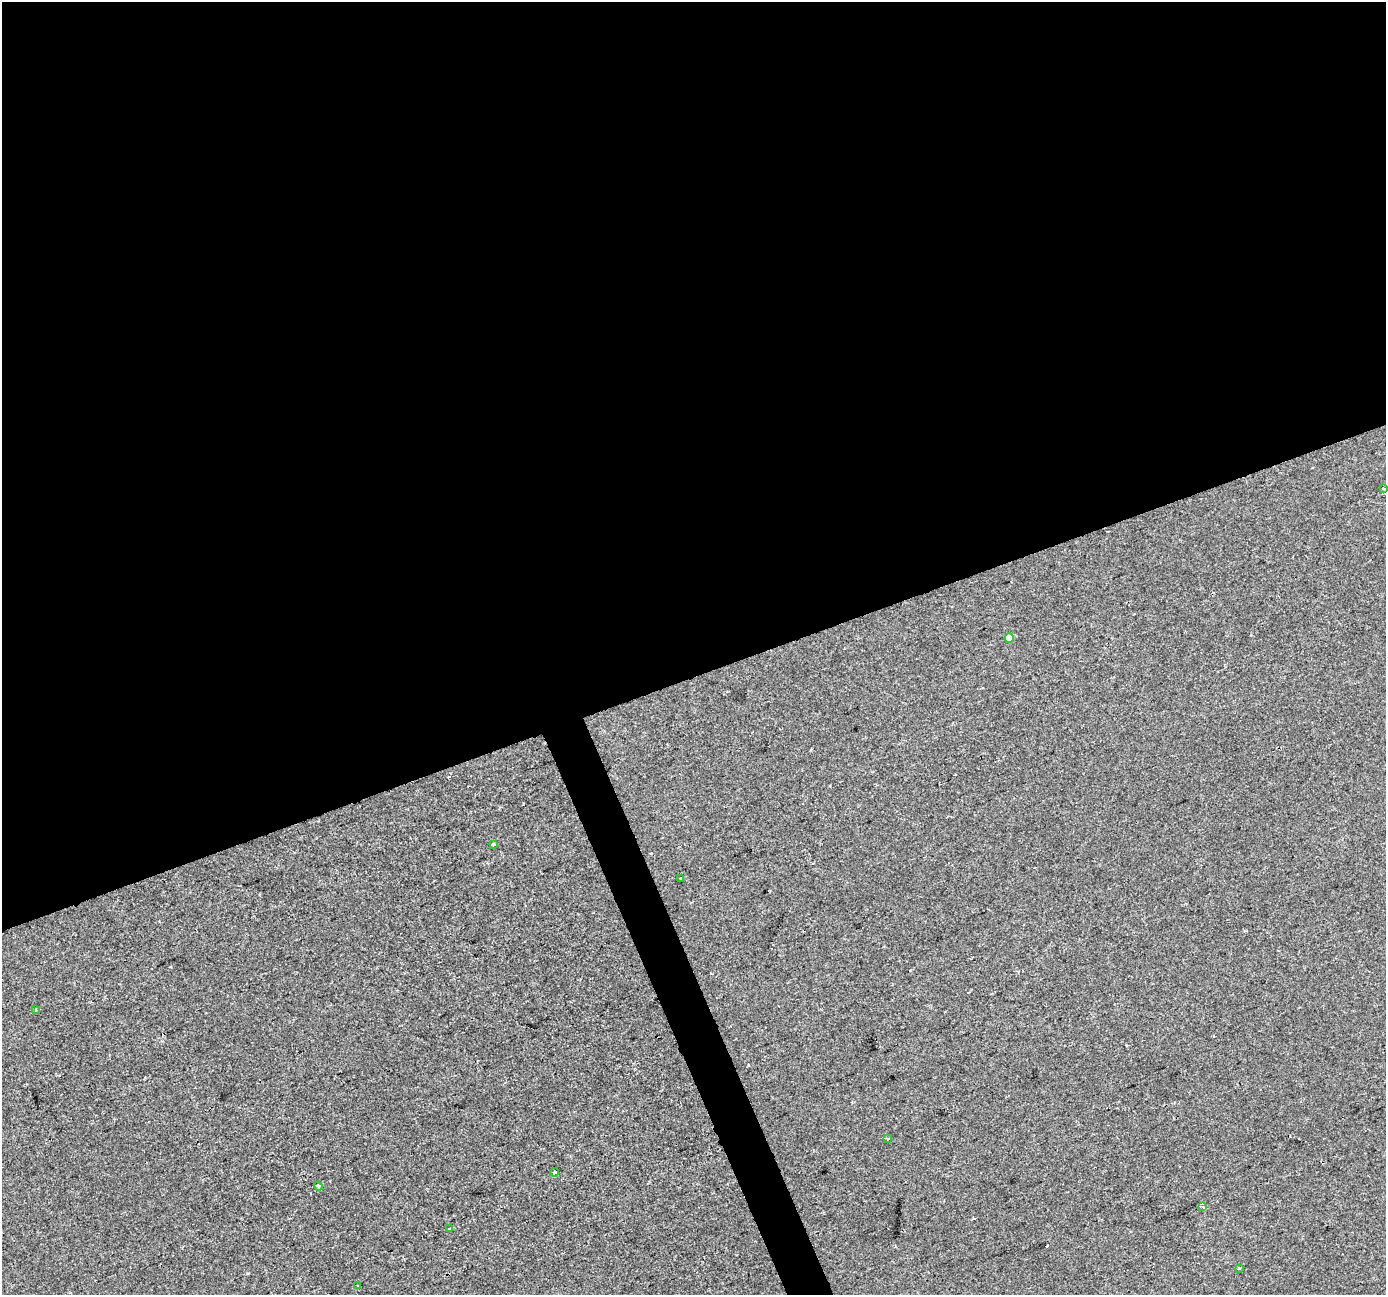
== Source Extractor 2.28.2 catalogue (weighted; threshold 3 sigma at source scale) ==
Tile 2 of 4 x 4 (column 2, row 1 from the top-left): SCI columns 1386-2769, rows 4012-5304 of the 5537 x 5381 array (HDU 1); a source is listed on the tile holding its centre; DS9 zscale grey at full resolution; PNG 1388 x 1297 px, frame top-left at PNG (2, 2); each listed source drawn as its Kron ellipse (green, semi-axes under 4 px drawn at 4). Shown black and unused: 54% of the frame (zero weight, under 2 of 3 exposures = <1% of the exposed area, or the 3 px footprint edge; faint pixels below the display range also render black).
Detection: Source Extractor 2.28.2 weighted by HDU 2 'WHT'; one run over the whole footprint, this tile lists its part. Background -4.76e-04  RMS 0.0042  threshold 0.019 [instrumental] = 3 sigma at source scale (4.5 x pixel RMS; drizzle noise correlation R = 1.50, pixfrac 1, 0.0396/0.0396 arcsec/px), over >= 5 px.
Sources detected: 17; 5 cosmic-ray / hot-pixel residue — neither listed nor drawn; the other 12 listed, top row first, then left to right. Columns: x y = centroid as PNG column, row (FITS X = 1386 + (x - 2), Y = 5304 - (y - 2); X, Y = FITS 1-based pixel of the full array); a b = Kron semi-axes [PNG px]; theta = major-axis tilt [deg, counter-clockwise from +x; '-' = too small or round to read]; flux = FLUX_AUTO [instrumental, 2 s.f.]
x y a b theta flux
1383 489 3 3 - 0.51
1009 638 4 4 - 4.5
494 845 3 3 - 2.8
681 878 3 3 - 0.88
36 1010 3 2 - 0.45
888 1139 4 3 - 0.45
555 1172 4 3 - 0.79
318 1186 5 4 - 1.1
1203 1206 3 3 - 50
450 1229 4 3 - 2
1240 1268 4 3 - 0.39
358 1285 3 2 - 0.54
Unlisted compact peaks at least as high as the median listed source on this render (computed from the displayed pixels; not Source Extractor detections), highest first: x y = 523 804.